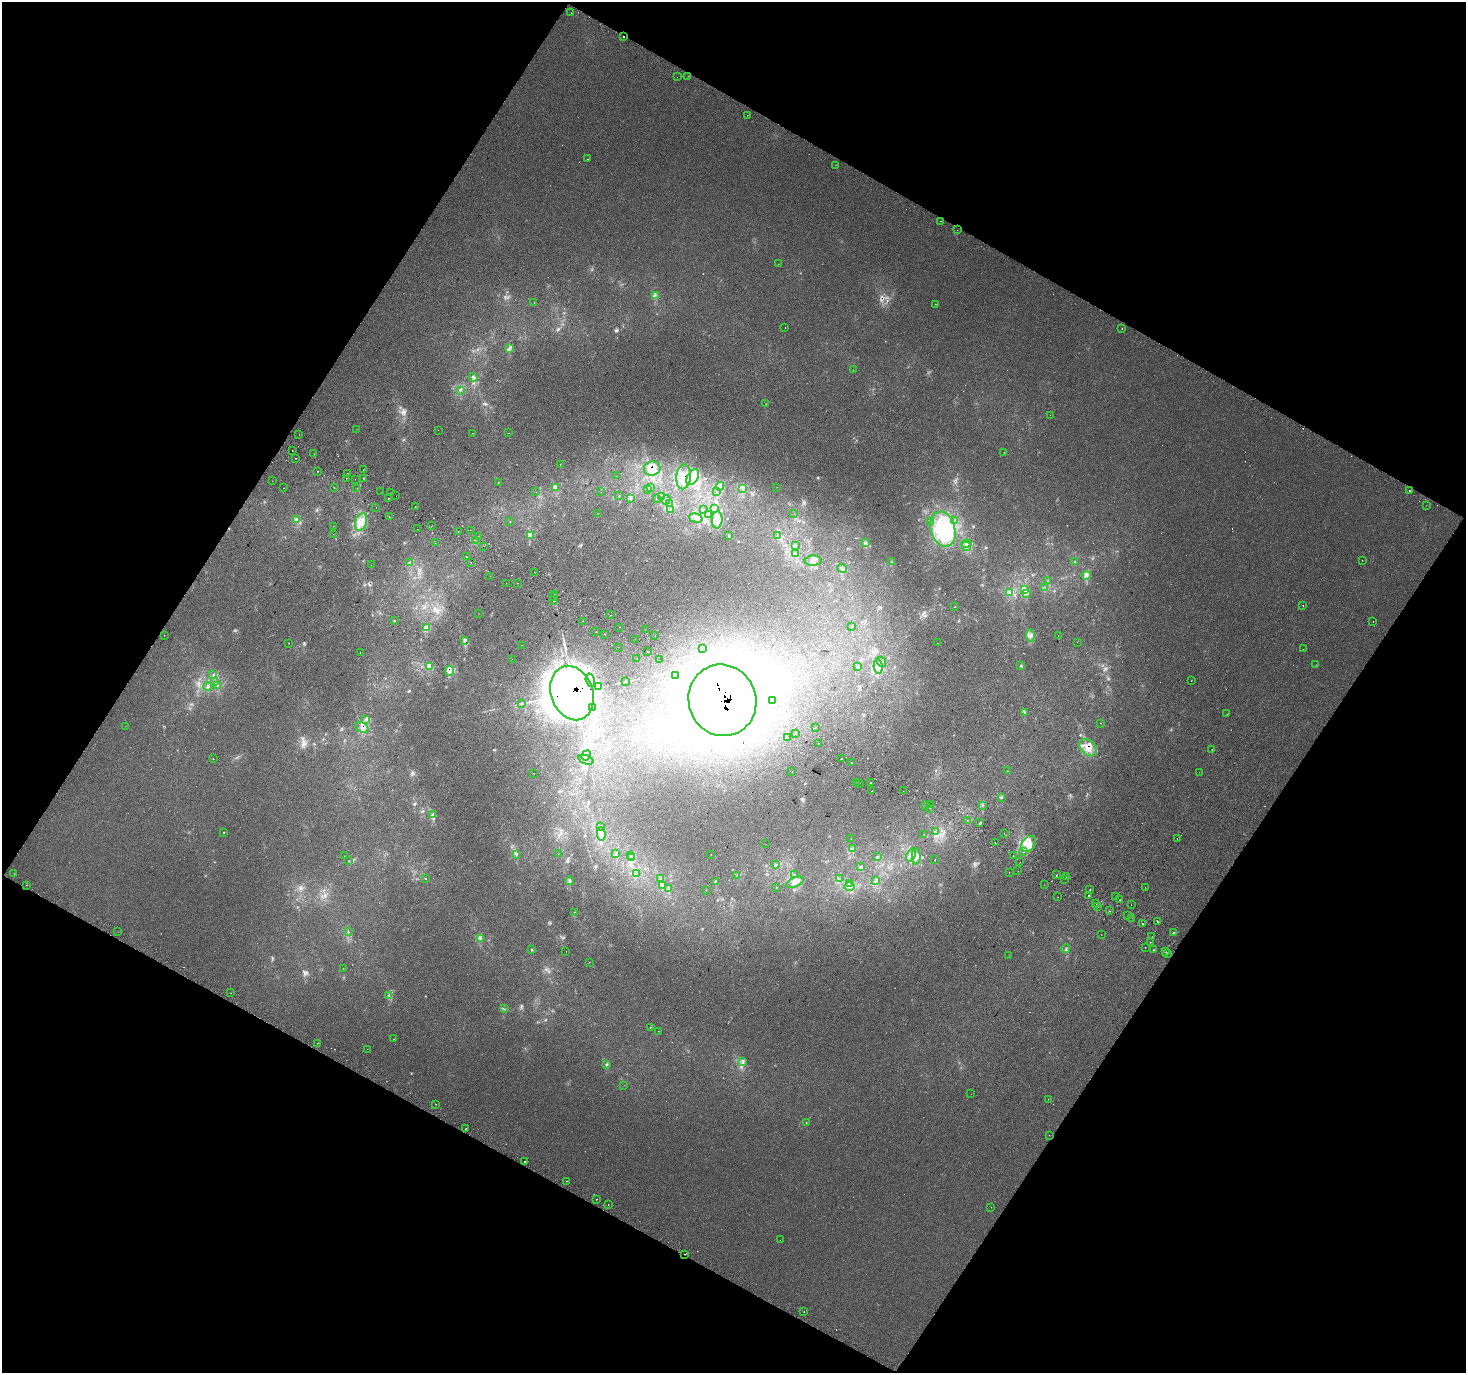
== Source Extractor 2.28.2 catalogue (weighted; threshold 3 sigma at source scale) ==
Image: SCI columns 31-5883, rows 296-5777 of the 5905 x 6006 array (HDU 1 of 3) = the unmasked area's bounding box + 8 px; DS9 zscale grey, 4 x 4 block average (1 PNG px = mean of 4 x 4 image px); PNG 1468 x 1375 px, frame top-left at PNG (2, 2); each listed source drawn as its Kron ellipse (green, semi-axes under 4 px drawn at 4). Shown black and unused: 47% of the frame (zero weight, under 2 of 3 exposures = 2% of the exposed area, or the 3 px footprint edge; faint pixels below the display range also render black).
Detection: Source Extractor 2.28.2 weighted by HDU 2 'WHT'. Background 0.00434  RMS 0.0038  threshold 0.0172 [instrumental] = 3 sigma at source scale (4.5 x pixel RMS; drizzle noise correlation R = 1.50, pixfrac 1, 0.0396/0.0396 arcsec/px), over >= 5 px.
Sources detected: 449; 17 too faint to see at this stretch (4 x 4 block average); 23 inside a brighter object's white glare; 35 cosmic-ray / hot-pixel residue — neither listed nor drawn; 13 coinciding with a brighter row at this scale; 41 inside a brighter listed object's ellipse — not listed separately; the other 320 listed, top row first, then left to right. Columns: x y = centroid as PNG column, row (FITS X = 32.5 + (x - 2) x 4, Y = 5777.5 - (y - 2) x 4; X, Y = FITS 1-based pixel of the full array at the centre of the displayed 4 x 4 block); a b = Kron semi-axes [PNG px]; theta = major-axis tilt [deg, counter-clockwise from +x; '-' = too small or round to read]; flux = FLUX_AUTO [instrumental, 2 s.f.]
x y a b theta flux
571 13 2 2 - 4.3
623 37 2 2 - 14
688 76 2 2 - 0.45
677 77 2 2 - 1.8
747 115 2 2 - 0.76
587 159 2 2 - 1.3
836 165 2 2 - 0.42
941 221 2 2 - 1.9
957 230 2 2 - 2.9
778 264 2 2 - 0.47
655 296 2 2 - 1.3
534 303 2 2 - 0.49
935 304 2 2 - 1.1
785 328 2 2 - 1
1122 329 2 2 - 2.3
509 349 2 2 - 1.9
853 370 2 2 - 0.41
473 377 4 3 - 3.9
460 390 3 2 - 1.7
766 404 2 2 - 0.81
1050 415 2 2 - 0.64
356 429 2 2 - 1.5
438 430 2 2 - 0.69
473 433 2 2 - 1.4
509 433 2 2 - 2.2
299 434 2 2 - 0.44
292 451 2 2 - 0.72
1004 453 2 2 - 0.53
314 454 2 2 - 0.42
295 458 2 2 - 3
560 465 2 2 - 3.2
652 469 8 7 - 21
363 470 2 2 - 1.6
317 471 2 2 - 0.94
347 473 2 2 - 2.8
616 476 2 2 - 1.1
683 477 12 7 85 30
693 477 9 5 59 21
346 478 2 2 - 1.7
363 478 2 2 - 1.8
355 479 2 2 - 0.4
272 481 2 2 - 1.2
498 482 2 2 - 0.62
720 486 4 3 - 6.9
777 487 2 2 - 1.4
284 488 2 2 - 2
334 488 2 2 - 2.3
357 488 2 2 - 0.67
555 488 4 2 - 2.5
650 488 3 2 - 1.6
742 488 2 2 - 1
648 489 2 2 - 0.87
1409 491 2 2 - 8
381 492 2 2 - 0.43
536 492 2 2 - 1.1
601 492 2 2 - 0.34
717 492 2 2 - 0.59
390 493 2 2 - 0.53
396 496 2 2 - 1.5
619 496 3 2 - 1.1
661 496 2 2 - 0.77
631 498 4 3 - 3.9
657 498 2 2 - 0.58
388 499 2 2 - 5.4
666 500 4 4 - 7.2
670 504 2 2 - 2.3
1426 505 2 2 - 0.8
376 507 2 2 - 0.65
415 507 2 2 - 3.7
671 509 2 2 - 0.57
715 509 2 2 - 1.3
704 510 2 2 - 0.75
598 513 2 2 - 0.97
794 514 2 2 - 0.48
709 515 2 2 - 1.1
389 517 2 2 - 2.6
696 518 7 3 -15 8.5
296 520 3 2 - 3.6
717 520 8 5 86 19
510 521 2 2 - 0.63
954 521 3 3 - 3.4
361 522 9 5 72 24
930 522 3 2 - 2.5
333 526 2 2 - 0.66
431 526 2 2 - 2.2
418 529 2 2 - 2.8
943 529 18 12 -75 92
470 530 2 2 - 0.41
458 531 2 2 - 1.3
333 534 2 2 - 0.38
530 535 4 3 - 5.2
778 535 2 2 - 0.73
729 536 3 2 - 1.4
478 537 2 2 - 0.83
476 540 2 2 - 0.35
435 543 2 2 - 0.95
865 543 3 2 - 2.7
967 544 5 2 - 6.2
484 546 2 2 - 1.4
796 546 2 2 - 1.2
966 546 5 3 - 6.1
795 554 3 2 - 1.8
466 556 2 2 - 3.3
1362 560 2 2 - 1.4
813 561 8 5 2 13
409 562 3 2 - 2
892 562 2 2 - 0.53
1075 562 3 2 - 2.1
471 563 2 2 - 2.3
371 565 2 2 - 0.31
842 568 5 3 - 4.5
535 572 2 2 - 0.83
490 576 2 2 - 1.1
1086 576 5 2 - 4.5
1048 581 2 2 - 1.1
506 583 2 2 - 1.5
518 583 2 2 - 0.66
1045 587 2 2 - 0.75
1025 589 4 2 - 3.5
1010 593 2 2 - 1.6
1027 593 3 2 - 3
554 594 2 2 - 0.8
553 596 2 2 - 1
553 601 2 2 - 4.9
1303 605 2 2 - 1.3
955 607 2 2 - 1
479 614 2 2 - 0.51
611 615 2 2 - 1.7
395 621 2 2 - 0.7
582 621 2 2 - 1.1
1373 622 2 2 - 2.6
852 626 2 2 - 1
620 627 2 2 - 2.4
427 628 4 3 - 5.2
645 630 2 2 - 0.53
596 632 2 2 - 0.72
605 634 2 2 - 1.6
164 635 2 2 - 1.2
1030 635 6 3 -82 7.4
655 636 2 2 - 1.4
1058 636 2 2 - 0.46
635 639 2 2 - 0.78
465 641 3 2 - 2.9
1077 642 2 2 - 3.1
288 643 2 2 - 0.89
938 643 2 2 - 0.48
521 645 2 2 - 1.3
618 647 2 2 - 2.3
702 648 2 2 - 0.58
1303 649 2 2 - 0.49
648 651 2 2 - 3.5
360 653 2 2 - 0.55
636 658 2 2 - 0.47
512 659 2 2 - 0.29
660 660 2 2 - 0.42
881 662 5 2 - 2.8
1316 665 2 2 - 0.66
429 666 3 2 - 3.5
1021 666 2 2 - 1.6
858 667 3 3 - 3
878 667 7 3 -80 7.2
450 671 5 3 - 7.2
213 675 2 2 - 1.2
675 675 2 2 - 1.3
590 680 7 3 -75 9.4
215 681 2 2 - 0.87
1191 681 2 2 - 0.55
625 682 2 2 - 1.2
208 686 4 2 - 2.6
218 686 4 2 - 3.3
599 687 3 2 - 2.7
572 693 28 21 -72 4600
722 700 36 33 -69 1400
772 701 2 2 - 1.1
521 703 3 2 - 1.9
592 708 2 2 - 0.97
1025 713 2 2 - 0.98
1227 714 2 2 - 0.44
366 720 3 2 - 2.6
1100 723 2 2 - 0.52
125 726 2 2 - 0.38
362 727 7 5 -29 10
815 728 2 2 - 0.48
795 734 2 2 - 0.51
788 737 2 2 - 0.49
818 743 2 2 - 3.4
1088 748 10 7 -42 24
1212 750 2 2 - 1.7
586 755 5 3 - 7.2
213 759 2 2 - 0.49
842 759 2 2 - 3.4
586 760 8 4 -21 9.9
851 763 2 2 - 2.7
1007 771 2 2 - 0.54
792 772 2 2 - 0.54
1199 772 2 2 - 0.23
534 773 2 2 - 0.53
857 782 2 2 - 0.74
860 783 2 2 - 0.73
870 783 2 2 - 2.6
872 791 2 2 - 0.99
903 791 2 2 - 0.47
1002 798 2 2 - 0.8
925 805 2 2 - 1.7
930 805 2 2 - 1.2
983 805 3 2 - 1.3
930 808 2 2 - 0.52
432 815 4 2 - 3.6
967 820 2 2 - 1.9
980 823 2 2 - 2.3
601 827 3 2 - 1.8
223 832 2 2 - 1.6
935 832 2 2 - 1.1
1004 833 2 2 - 3.1
601 834 7 4 -82 11
924 834 2 2 - 0.78
1177 838 2 2 - 1.5
851 839 2 2 - 1.3
995 843 2 2 - 2.8
765 844 2 2 - 0.34
1029 844 9 6 55 21
853 849 3 2 - 0.76
1023 852 2 2 - 2.1
616 853 2 2 - 1.7
516 854 3 2 - 2.6
558 854 2 2 - 0.49
630 855 3 2 - 2.1
711 855 2 2 - 1.1
911 855 7 3 70 7.1
344 856 2 2 - 0.89
877 856 2 2 - 0.6
916 856 8 3 89 8.9
1013 856 2 2 - 11
632 858 4 2 - 3.5
935 860 2 2 - 0.66
349 861 2 2 - 0.96
1020 862 2 2 - 0.9
776 865 3 2 - 2.2
861 867 3 2 - 2.8
1018 871 2 2 - 0.58
1009 872 2 2 - 0.45
14 873 2 2 - 0.7
637 874 2 2 - 0.7
795 875 2 2 - 1.5
1057 875 2 2 - 6.4
737 876 2 2 - 1.2
1067 877 2 2 - 0.52
661 878 3 2 - 3.1
426 879 2 2 - 0.88
839 879 2 2 - 0.91
1064 879 2 2 - 0.99
570 881 4 2 - 1.8
875 881 4 2 - 2.5
715 882 3 2 - 2
795 882 9 4 24 14
850 884 2 2 - 2
27 885 2 2 - 2.3
663 885 3 3 - 2.8
1044 885 2 2 - 0.66
849 886 5 3 - 5.7
776 887 2 2 - 0.49
1145 887 2 2 - 1.8
668 888 2 2 - 1.4
706 890 2 2 - 0.59
1090 890 2 2 - 8.3
1088 895 2 2 - 1.4
1058 897 2 2 - 2.5
1116 897 2 2 - 2.3
1120 900 2 2 - 2.5
1096 904 2 2 - 0.83
1131 905 2 2 - 0.32
1098 906 2 2 - 2.4
1110 911 2 2 - 5
574 912 2 2 - 0.57
1128 916 2 2 - 4.7
1132 918 2 2 - 0.42
1158 921 2 2 - 2
1142 923 2 2 - 15
118 932 2 2 - 0.35
348 932 2 2 - 0.9
1174 933 3 2 - 1.9
1101 934 2 2 - 1.1
1152 937 2 2 - 2.7
480 938 2 2 - 1.4
1150 942 2 2 - 1.1
1145 947 2 2 - 2.1
1065 949 4 2 - 2.8
532 950 2 2 - 1.9
1153 950 2 2 - 0.97
566 951 2 2 - 0.72
1166 952 2 2 - 2.8
1167 954 2 2 - 1.9
1009 956 2 2 - 0.59
590 962 2 2 - 0.61
343 968 2 2 - 0.49
231 993 2 2 - 2.2
389 995 3 2 - 2.3
504 1009 2 2 - 0.65
650 1027 2 2 - 1.9
659 1031 2 2 - 0.98
394 1039 2 2 - 0.59
317 1043 2 2 - 6.2
367 1049 2 2 - 0.31
743 1061 2 2 - 2.2
606 1065 3 2 - 2
624 1085 2 2 - 0.49
971 1094 2 2 - 0.29
1048 1099 2 2 - 0.86
436 1104 2 2 - 0.9
806 1122 2 2 - 0.68
466 1129 2 2 - 2.8
1049 1135 2 2 - 0.42
525 1161 2 2 - 2
566 1181 2 2 - 0.85
596 1199 2 2 - 0.84
608 1204 2 2 - 1.6
991 1207 2 2 - 0.87
780 1240 2 2 - 0.3
685 1254 2 2 - 3.3
804 1312 2 2 - 0.94
Overlapping masked pixels (flux is a lower limit): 14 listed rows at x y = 623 37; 652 469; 683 477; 693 477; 465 641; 450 671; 572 693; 722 700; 362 727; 1088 748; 432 815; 850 884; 849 886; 685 1254
Diffuse or blended objects may show on this block-average render without a row.